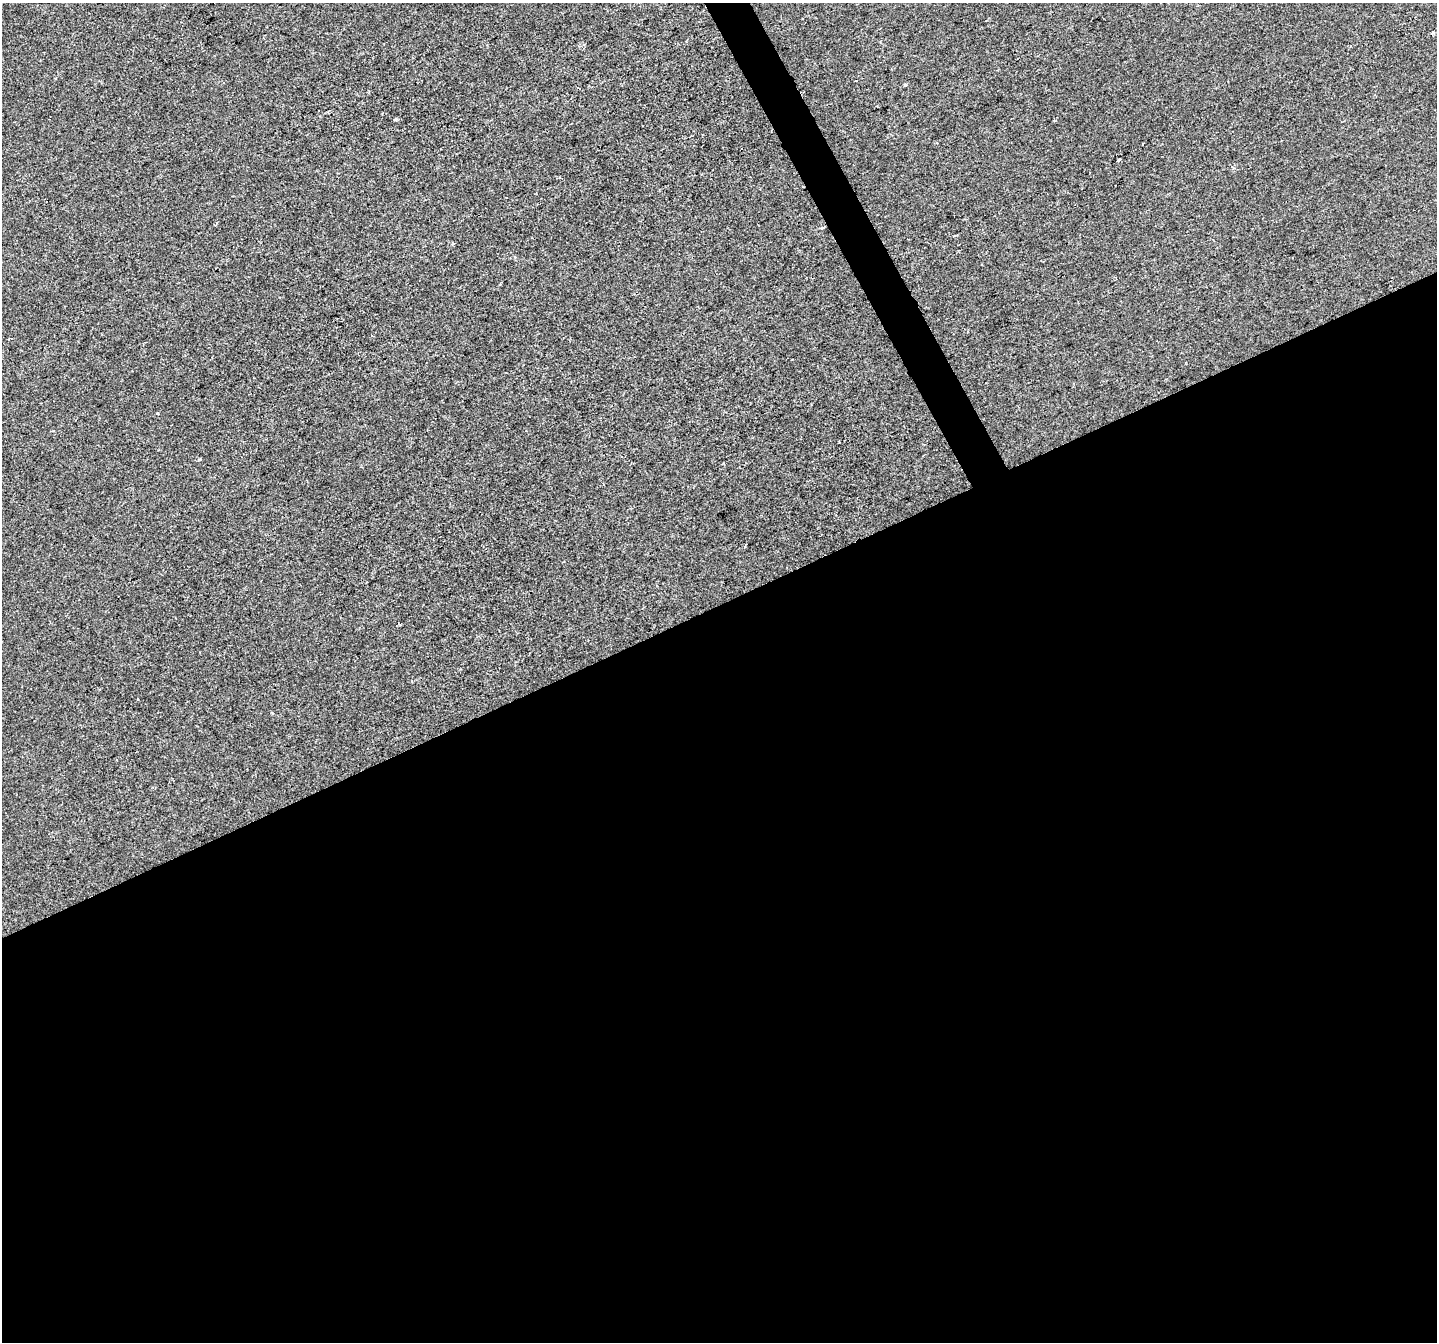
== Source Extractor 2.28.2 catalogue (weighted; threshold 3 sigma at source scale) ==
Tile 15 of 4 x 4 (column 3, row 4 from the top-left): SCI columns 2871-4305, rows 157-1496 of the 5739 x 5615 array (HDU 1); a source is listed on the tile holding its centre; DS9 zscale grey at full resolution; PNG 1439 x 1344 px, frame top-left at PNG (2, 3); no overlay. Shown black and unused: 56% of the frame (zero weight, under 2 of 3 exposures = <1% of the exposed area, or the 3 px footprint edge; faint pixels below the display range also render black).
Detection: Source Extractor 2.28.2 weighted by HDU 2 'WHT'; one run over the whole footprint, this tile lists its part. Background -3.60e-04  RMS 0.0041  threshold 0.0186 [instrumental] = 3 sigma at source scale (4.5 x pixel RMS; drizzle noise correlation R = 1.50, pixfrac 1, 0.0396/0.0396 arcsec/px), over >= 5 px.
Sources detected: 7; all 7 listed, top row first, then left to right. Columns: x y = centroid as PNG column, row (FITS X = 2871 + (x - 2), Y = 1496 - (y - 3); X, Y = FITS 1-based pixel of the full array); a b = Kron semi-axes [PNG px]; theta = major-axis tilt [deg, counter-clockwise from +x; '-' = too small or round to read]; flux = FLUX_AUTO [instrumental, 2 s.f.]
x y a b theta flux
1433 33 3 3 - 1.4
905 85 5 3 - 0.45
1120 159 3 3 - 3.2
453 244 4 3 - 0.47
157 413 3 3 - 2.6
200 459 4 3 - 0.48
723 463 3 2 - 0.37